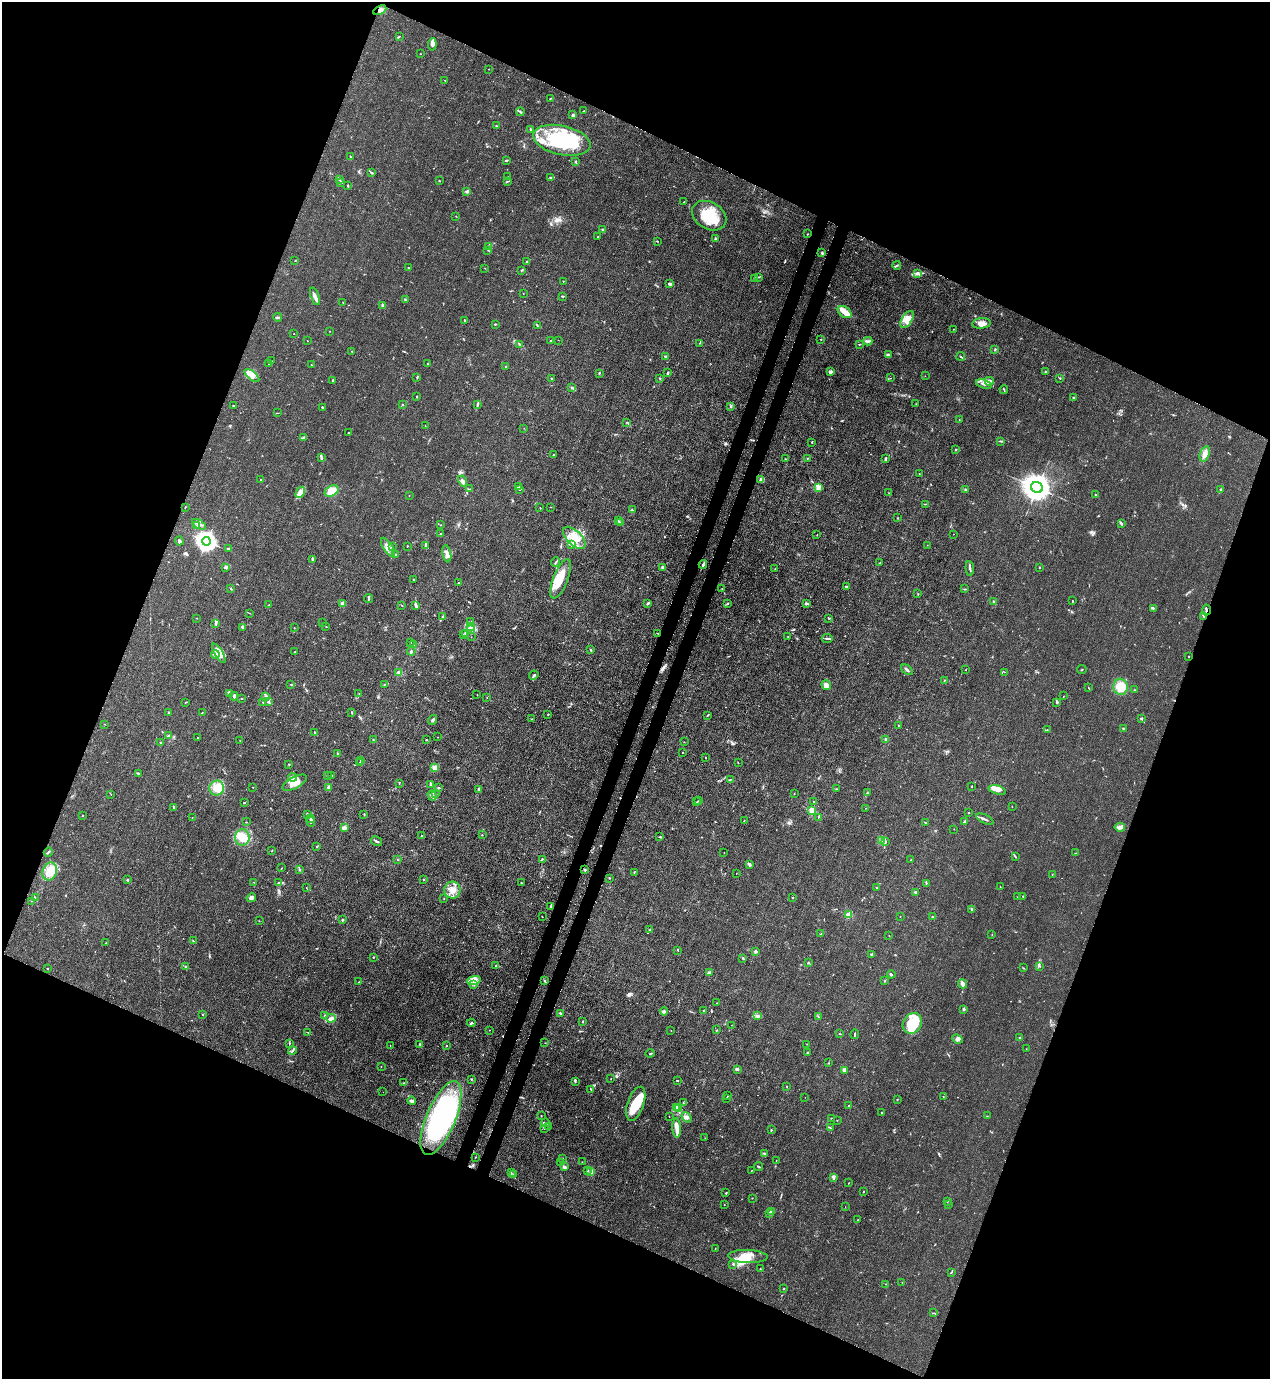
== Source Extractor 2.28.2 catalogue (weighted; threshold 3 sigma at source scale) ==
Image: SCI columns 222-5291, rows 42-5546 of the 5646 x 5587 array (HDU 1 of 3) = the unmasked area's bounding box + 8 px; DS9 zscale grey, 4 x 4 block average (1 PNG px = mean of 4 x 4 image px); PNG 1272 x 1381 px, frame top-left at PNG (2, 2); each listed source drawn as its Kron ellipse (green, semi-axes under 4 px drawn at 4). Shown black and unused: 44% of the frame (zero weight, under 3 of 4 exposures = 7% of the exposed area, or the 3 px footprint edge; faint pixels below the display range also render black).
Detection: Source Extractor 2.28.2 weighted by HDU 2 'WHT'. Background 0.0179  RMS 0.0025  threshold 0.0114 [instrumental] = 3 sigma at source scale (4.5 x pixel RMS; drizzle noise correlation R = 1.50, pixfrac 1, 0.05/0.05 arcsec/px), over >= 5 px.
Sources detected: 626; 2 too faint to see at this stretch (4 x 4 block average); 10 inside a brighter object's white glare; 6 cosmic-ray / hot-pixel residue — neither listed nor drawn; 19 coinciding with a brighter row at this scale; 58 inside a brighter listed object's ellipse — not listed separately; of the other 531, all 500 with FLUX_AUTO >= 0.333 (the completeness limit of this list) listed and drawn (31 fainter detections not listed), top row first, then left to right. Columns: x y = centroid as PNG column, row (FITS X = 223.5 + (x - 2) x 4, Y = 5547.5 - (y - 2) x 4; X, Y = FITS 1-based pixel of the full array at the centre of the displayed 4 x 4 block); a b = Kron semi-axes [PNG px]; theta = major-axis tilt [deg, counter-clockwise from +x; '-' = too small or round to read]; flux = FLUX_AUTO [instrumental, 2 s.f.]
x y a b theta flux
380 10 7 3 26 5
399 36 2 2 - 0.84
432 44 6 4 82 5
420 54 2 2 - 0.41
489 69 2 2 - 0.41
445 81 2 2 - 0.57
550 98 2 2 - 0.99
584 111 3 2 - 2.1
520 112 4 2 - 1.9
573 115 2 2 - 5.5
496 126 2 2 - 0.76
530 129 2 2 - 1.1
562 140 29 14 -13 130
350 157 3 2 - 0.9
506 160 3 2 - 1.4
576 162 3 2 - 1.1
372 173 3 2 - 1.8
508 177 3 2 - 1.1
551 177 3 2 - 1.6
339 180 3 2 - 1.2
439 181 2 2 - 0.68
507 181 4 2 - 1.3
341 182 3 2 - 1.6
348 185 3 2 - 1.3
467 192 3 2 - 2.1
684 202 2 2 - 0.63
456 216 2 2 - 0.49
709 216 18 13 -31 44
603 229 2 2 - 1.2
807 234 2 2 - 0.84
598 237 2 2 - 0.61
715 238 3 2 - 1.5
657 241 2 2 - 0.89
489 246 3 2 - 1.2
488 250 2 2 - 0.74
822 253 3 2 - 1.4
295 261 2 2 - 0.43
526 262 3 2 - 1
897 265 4 2 - 1.7
408 268 3 2 - 0.83
485 268 2 2 - 0.42
521 270 3 2 - 1.2
917 273 4 3 - 2.9
758 277 4 2 - 1.6
754 278 3 2 - 1.2
563 281 2 2 - 0.77
670 284 3 2 - 3.7
523 293 2 2 - 0.44
315 296 9 2 -71 6.7
563 296 4 2 - 1.2
405 300 3 2 - 0.93
343 302 2 2 - 0.37
383 306 2 2 - 9.4
845 312 7 5 -36 12
278 317 4 2 - 1.9
907 319 9 5 56 12
464 320 3 2 - 1.6
982 323 9 5 7 9
495 324 2 2 - 2.1
537 326 2 2 - 0.8
954 329 2 2 - 0.57
329 331 2 2 - 0.36
294 334 2 2 - 0.54
558 340 2 2 - 0.38
821 340 2 2 - 0.7
308 341 2 2 - 0.43
551 341 2 2 - 2.4
868 341 4 3 - 3
700 343 2 2 - 0.71
520 344 3 2 - 1.1
859 344 3 2 - 1
995 349 3 2 - 1.2
352 351 2 2 - 0.81
888 355 4 2 - 1.8
665 356 2 2 - 1.9
961 356 4 2 - 1.5
272 361 2 2 - 0.54
269 364 2 2 - 0.34
427 364 2 2 - 0.38
311 365 2 2 - 0.61
505 367 2 2 - 1.2
830 372 4 3 - 3.8
1045 372 2 2 - 0.76
599 373 3 2 - 0.96
668 373 2 2 - 2.3
252 376 9 4 -39 9.6
925 376 2 2 - 0.43
417 377 2 2 - 0.68
551 378 2 2 - 1.1
890 378 3 2 - 0.64
1060 378 2 2 - 1.1
660 379 2 2 - 0.71
333 380 4 2 - 1.6
989 381 4 4 - 5
984 384 8 3 -16 5.9
571 388 2 2 - 0.78
1004 389 4 2 - 1.4
417 397 2 2 - 1
1073 398 3 2 - 1.2
402 404 2 2 - 1
478 404 3 2 - 1.2
916 404 2 2 - 0.42
234 406 3 2 - 0.81
731 406 3 2 - 1.5
322 407 2 2 - 1.2
277 413 2 2 - 0.56
959 420 2 2 - 0.53
626 422 2 2 - 0.46
425 426 2 2 - 0.54
524 428 2 2 - 0.39
349 433 2 2 - 1
303 438 3 2 - 2
1000 441 3 2 - 1
812 442 2 2 - 0.91
956 449 2 2 - 0.79
554 454 2 2 - 0.56
1205 454 8 5 69 9
321 457 4 2 - 2.1
807 458 2 2 - 0.47
785 459 2 2 - 0.54
885 459 3 2 - 2.3
919 473 2 2 - 0.42
260 480 2 2 - 0.73
760 480 4 3 - 2.8
462 481 6 3 -61 5.6
518 486 3 2 - 1.5
818 487 4 3 - 3.3
1037 488 6 5 - 2300
470 489 2 2 - 1
519 489 3 2 - 1.2
966 489 2 2 - 3.3
1221 489 3 2 - 1.2
332 491 7 5 30 18
300 492 6 4 60 7.9
889 493 2 2 - 0.38
409 495 2 2 - 0.6
1095 495 2 2 - 0.95
925 504 3 2 - 0.93
185 507 3 2 - 0.74
550 507 2 2 - 0.41
540 508 2 2 - 0.74
632 510 3 2 - 1.2
898 518 2 2 - 0.7
619 521 2 2 - 0.61
620 523 3 2 - 2.5
1121 523 3 3 - 1.6
199 524 7 2 -31 5
441 525 2 2 - 0.36
196 526 3 2 - 0.91
441 534 2 2 - 1.2
817 534 2 2 - 0.39
953 534 2 2 - 0.36
574 538 14 7 -45 23
179 541 4 3 - 3.2
207 541 4 3 - 880
426 545 4 2 - 3.6
571 545 3 2 - 2.1
927 545 2 2 - 0.43
392 546 2 2 - 0.55
407 546 2 2 - 0.73
388 547 11 4 -58 9.6
228 549 3 2 - 2.3
447 554 9 3 -80 6.6
395 555 2 2 - 6.8
313 559 4 2 - 2.5
556 562 5 2 - 1.7
880 563 2 2 - 0.6
703 564 4 2 - 2.6
225 567 3 3 - 2.7
662 567 4 2 - 1.9
1039 567 2 2 - 1
970 568 7 2 -85 2.7
775 569 2 2 - 0.56
414 579 2 2 - 0.61
561 579 21 7 69 28
459 583 3 2 - 0.83
846 586 2 2 - 1.2
722 588 2 2 - 0.54
231 589 3 2 - 1
964 589 2 2 - 0.63
918 594 2 2 - 0.69
368 599 4 2 - 1.9
994 601 2 2 - 1.4
1072 601 2 2 - 0.97
648 603 4 2 - 2.6
807 603 4 2 - 1.9
342 604 3 3 - 3.4
727 604 2 2 - 1
268 605 2 2 - 0.71
401 605 2 2 - 0.6
415 605 3 2 - 0.9
1153 608 2 2 - 0.68
1206 610 5 2 - 2.1
250 613 2 2 - 0.38
1204 616 2 2 - 1.7
442 617 3 2 - 1.3
196 618 2 2 - 0.49
828 618 2 2 - 0.61
470 622 3 2 - 1.7
215 623 3 2 - 1.7
323 623 2 2 - 0.53
326 627 2 2 - 0.67
471 627 4 2 - 2.9
242 628 2 2 - 1.3
294 628 2 2 - 0.66
471 630 2 2 - 1.2
465 633 2 2 - 3.7
658 633 2 2 - 0.84
463 635 2 2 - 0.45
471 637 2 2 - 0.34
788 637 2 2 - 0.54
827 638 5 2 - 2
410 642 2 2 - 0.73
414 644 2 2 - 1
591 650 3 2 - 1.2
295 651 2 2 - 0.58
411 651 4 2 - 2.2
219 653 11 3 -59 8.6
215 655 4 2 - 2.3
1189 656 2 2 - 0.65
907 670 7 2 -37 3.2
965 670 2 2 - 0.4
1082 670 5 2 - 0.82
1004 672 2 2 - 0.45
399 673 2 2 - 19
534 675 5 2 - 2.4
945 680 2 2 - 0.43
291 684 2 2 - 0.7
384 684 2 2 - 0.57
826 685 5 4 - 7.8
1121 687 8 7 - 23
1089 688 2 2 - 0.6
1134 690 2 2 - 0.9
229 693 4 2 - 1.7
359 694 2 2 - 0.35
477 695 2 2 - 0.44
234 696 4 2 - 2.4
266 696 4 2 - 1.9
1063 696 2 2 - 0.44
487 697 2 2 - 0.63
242 699 3 2 - 0.92
269 701 2 2 - 0.9
186 702 3 2 - 0.88
263 702 3 2 - 1.2
1057 702 4 2 - 2.3
202 712 2 2 - 0.58
352 712 3 2 - 0.86
169 713 2 2 - 0.69
548 714 2 2 - 0.78
708 715 3 2 - 1
1141 718 3 2 - 0.98
531 719 2 2 - 0.62
433 720 5 2 - 3.3
105 724 2 2 - 0.45
898 726 2 2 - 0.52
1123 728 2 2 - 1.3
1047 730 2 2 - 0.38
315 732 2 2 - 0.63
168 735 3 2 - 1.6
198 737 2 2 - 0.5
438 737 2 2 - 0.83
373 739 3 2 - 0.98
426 740 2 2 - 0.98
885 740 3 2 - 1.4
240 741 2 2 - 0.39
161 742 2 2 - 0.8
684 742 2 2 - 0.44
337 753 2 2 - 1.5
683 753 2 2 - 0.59
706 757 2 2 - 0.81
361 760 2 2 - 0.79
360 762 2 2 - 0.69
738 762 2 2 - 0.57
289 764 3 2 - 0.88
435 768 4 3 - 6
138 773 3 2 - 1.1
327 775 2 2 - 1.5
332 776 2 2 - 0.46
293 777 4 2 - 2.6
730 780 4 2 - 1.1
295 783 13 5 28 18
399 783 3 2 - 1
431 785 3 2 - 4.8
972 786 2 2 - 0.73
253 787 2 2 - 0.72
329 787 3 2 - 2.6
217 788 7 7 - 19
439 788 3 2 - 1.4
479 789 3 2 - 1.6
836 789 3 2 - 1.1
997 790 9 4 -15 9.1
435 793 2 2 - 1.2
868 793 2 2 - 0.6
794 794 2 2 - 0.48
111 795 2 2 - 0.36
432 796 5 3 - 3.7
699 801 2 2 - 0.69
814 801 2 2 - 0.93
697 802 2 2 - 0.58
244 803 2 2 - 2.9
1012 806 2 2 - 0.34
173 808 3 2 - 1.3
866 808 2 2 - 0.54
812 810 2 2 - 44
969 813 2 2 - 0.86
307 814 2 2 - 1.1
364 814 2 2 - 0.73
82 815 2 2 - 0.49
818 817 2 2 - 0.82
192 818 2 2 - 0.34
311 818 3 3 - 3.1
985 819 9 2 -25 4
744 820 2 2 - 0.61
311 821 5 2 - 2.1
246 822 3 2 - 0.55
964 822 4 2 - 1.9
925 823 3 2 - 0.8
1120 827 5 3 - 4.6
344 828 3 2 - 11
954 829 2 2 - 0.61
482 835 2 2 - 0.61
421 836 2 2 - 0.57
660 837 2 2 - 0.71
242 838 8 7 - 24
376 841 6 2 -30 2.8
881 841 2 2 - 1.4
885 841 3 2 - 1.3
316 846 2 2 - 1
272 851 2 2 - 0.71
48 852 5 2 - 1.5
724 852 2 2 - 0.35
1076 853 2 2 - 0.42
1015 856 2 2 - 0.92
542 859 3 2 - 0.99
398 860 2 2 - 0.51
911 860 2 2 - 1.6
749 864 3 2 - 2.5
282 868 3 2 - 0.65
299 869 4 2 - 1.5
585 870 3 2 - 1.3
50 872 9 7 67 32
634 872 2 2 - 0.68
736 873 2 2 - 0.43
1052 874 2 2 - 0.47
610 878 2 2 - 0.94
127 880 2 2 - 1.6
424 880 2 2 - 0.86
253 882 2 2 - 0.49
278 883 2 2 - 1.1
521 883 2 2 - 0.69
926 883 3 2 - 0.68
1000 887 2 2 - 0.84
306 888 2 2 - 0.33
877 888 2 2 - 1.7
452 890 8 8 - 14
915 892 4 2 - 3.8
1023 896 2 2 - 0.65
35 897 2 2 - 0.44
1017 897 2 2 - 0.39
251 898 5 3 - 5.7
444 898 2 2 - 0.67
792 898 2 2 - 0.96
31 901 2 2 - 0.34
551 906 2 2 - 2.8
972 909 3 3 - 2.2
848 915 2 2 - 41
542 916 2 2 - 0.41
900 916 2 2 - 0.56
932 917 2 2 - 0.86
342 920 2 2 - 7.4
259 921 2 2 - 0.37
650 930 3 2 - 1.3
821 934 2 2 - 0.45
992 935 2 2 - 0.42
889 936 2 2 - 0.55
193 941 3 2 - 0.84
106 943 2 2 - 0.47
678 950 2 2 - 0.72
756 951 2 2 - 6
872 955 3 2 - 1.2
373 957 2 2 - 1.7
742 958 3 2 - 1
808 963 4 2 - 1.3
496 966 2 2 - 1.2
1040 966 2 2 - 1.3
186 967 3 2 - 2.3
1023 968 2 2 - 0.78
47 969 2 2 - 1.4
709 973 3 3 - 2.2
891 974 4 2 - 2
474 980 7 3 13 7.1
545 981 3 2 - 1.1
885 981 2 2 - 0.39
359 982 2 2 - 0.77
963 984 4 2 - 9.1
474 985 2 2 - 0.77
716 1003 2 2 - 0.36
964 1009 3 2 - 3.2
664 1011 4 3 - 3.2
704 1011 3 2 - 1.2
560 1013 2 2 - 3.6
202 1015 2 2 - 0.62
325 1016 2 2 - 2.6
757 1016 3 2 - 1.3
819 1017 2 2 - 0.56
331 1018 5 3 - 8.3
583 1021 2 2 - 1.1
471 1023 4 2 - 2.2
912 1023 11 9 56 35
732 1025 3 2 - 0.5
489 1030 2 2 - 0.5
717 1030 2 2 - 0.38
671 1031 2 2 - 0.49
308 1033 2 2 - 0.56
840 1034 3 2 - 0.76
855 1034 5 2 - 1.6
1020 1038 2 2 - 3
957 1039 5 3 - 4
289 1043 3 2 - 1.4
545 1043 2 2 - 0.63
419 1044 3 2 - 1.1
807 1044 2 2 - 0.37
390 1045 2 2 - 0.45
447 1045 2 2 - 3.6
1026 1049 2 2 - 0.35
292 1051 4 2 - 2.1
808 1052 2 2 - 0.97
650 1053 4 2 - 0.95
828 1063 2 2 - 0.45
381 1066 2 2 - 0.37
737 1069 2 2 - 5.5
845 1070 4 4 - 2.9
471 1079 2 2 - 1.2
611 1079 2 2 - 0.43
677 1080 2 2 - 1.4
575 1082 3 2 - 1.3
403 1083 2 2 - 0.58
787 1086 2 2 - 0.93
591 1089 3 2 - 0.99
383 1092 2 2 - 0.34
728 1096 2 2 - 0.57
805 1097 2 2 - 0.4
943 1097 2 2 - 0.7
726 1098 2 2 - 0.95
897 1099 2 2 - 1
411 1101 4 3 - 4.4
683 1103 2 2 - 0.66
636 1104 18 8 71 42
848 1105 2 2 - 0.78
676 1108 3 2 - 1.9
678 1109 2 2 - 1.3
882 1113 3 2 - 1.5
541 1116 2 2 - 0.62
669 1116 2 2 - 0.37
987 1116 2 2 - 0.5
686 1117 6 3 -49 5.1
441 1118 39 14 67 240
831 1118 2 2 - 0.61
837 1120 2 2 - 0.51
545 1123 4 3 - 3.2
548 1127 2 2 - 0.47
544 1128 2 2 - 0.66
677 1128 9 4 -88 9.8
830 1128 2 2 - 0.52
771 1130 2 2 - 1.1
705 1138 2 2 - 0.41
764 1153 3 2 - 0.98
475 1157 2 2 - 0.68
563 1159 2 2 - 0.81
776 1160 2 2 - 0.42
582 1162 2 2 - 0.46
561 1163 2 2 - 0.51
564 1167 3 2 - 3.6
759 1167 4 2 - 1.4
587 1170 2 2 - 0.87
751 1171 2 2 - 0.59
591 1172 3 3 - 3.3
511 1173 2 2 - 0.68
514 1175 2 2 - 0.92
834 1178 4 2 - 2.1
848 1183 2 2 - 0.72
863 1191 2 2 - 1.6
726 1193 3 2 - 1.1
752 1198 2 2 - 0.54
947 1202 2 2 - 0.82
724 1205 2 2 - 0.4
948 1205 2 2 - 0.51
845 1207 2 2 - 0.39
771 1211 2 2 - 12
770 1213 2 2 - 4.8
858 1220 2 2 - 0.82
715 1248 3 2 - 0.61
748 1256 19 6 -2 21
733 1264 3 2 - 1.4
760 1269 2 2 - 0.47
951 1272 3 2 - 1.1
902 1282 2 2 - 0.49
886 1284 2 2 - 0.49
784 1289 2 2 - 0.66
933 1313 2 2 - 0.55
Overlapping masked pixels (flux is a lower limit): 3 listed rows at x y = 380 10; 1206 610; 1204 616
Diffuse or blended objects may show on this block-average render without a row.